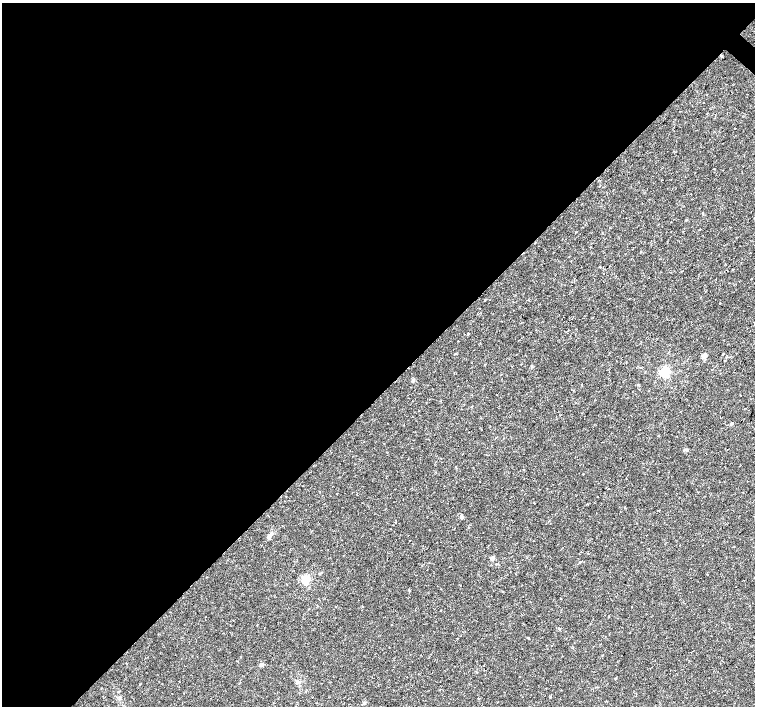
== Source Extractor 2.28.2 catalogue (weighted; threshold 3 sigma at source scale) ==
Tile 5 of 4 x 4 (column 1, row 2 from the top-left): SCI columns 8-1512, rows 3048-4455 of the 6027 x 6027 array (HDU 1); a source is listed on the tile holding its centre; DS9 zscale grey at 2 x 2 block average (1 PNG px = mean of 2 x 2 image px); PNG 757 x 708 px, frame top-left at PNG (2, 3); no overlay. Shown black and unused: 56% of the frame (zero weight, under 2 of 3 exposures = <1% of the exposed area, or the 3 px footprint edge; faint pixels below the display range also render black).
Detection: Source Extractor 2.28.2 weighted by HDU 2 'WHT'; one run over the whole footprint, this tile lists its part. Background 0.0228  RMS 0.0028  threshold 0.0126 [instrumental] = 3 sigma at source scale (4.5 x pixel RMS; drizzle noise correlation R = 1.50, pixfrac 1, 0.0396/0.0396 arcsec/px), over >= 5 px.
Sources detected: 33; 1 cosmic-ray / hot-pixel residue — not listed; the other 32 listed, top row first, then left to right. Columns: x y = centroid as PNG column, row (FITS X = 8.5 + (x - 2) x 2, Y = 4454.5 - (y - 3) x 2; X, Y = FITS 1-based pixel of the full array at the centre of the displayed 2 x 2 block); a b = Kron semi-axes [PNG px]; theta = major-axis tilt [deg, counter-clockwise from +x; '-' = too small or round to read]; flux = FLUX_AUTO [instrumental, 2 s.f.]
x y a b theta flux
703 103 2 2 - 2.7
599 267 2 2 - 0.56
733 269 2 2 - 0.66
604 274 2 2 - 0.44
468 333 2 2 - 0.57
723 354 2 2 - 0.6
704 356 3 2 - 7.4
665 372 3 3 - 79
638 384 3 2 - 0.35
472 406 3 2 - 0.3
562 406 2 2 - 0.61
731 424 4 3 - 0.85
658 435 2 2 - 0.36
608 489 2 2 - 0.38
598 497 2 2 - 0.58
461 518 4 3 - 1.4
395 522 2 2 - 1.4
270 535 12 4 49 2.3
410 540 2 2 - 0.4
493 557 4 2 - 0.67
707 574 2 2 - 0.27
305 579 3 3 - 53
409 590 2 2 - 1.1
503 591 2 2 - 1.3
561 599 2 2 - 0.27
257 625 2 2 - 0.3
559 629 4 2 - 0.58
261 665 3 3 - 3
615 678 3 2 - 0.45
298 682 3 3 - 0.74
550 697 3 2 - 0.54
364 703 5 3 - 0.81
Diffuse or blended objects may show on this block-average render without a row.